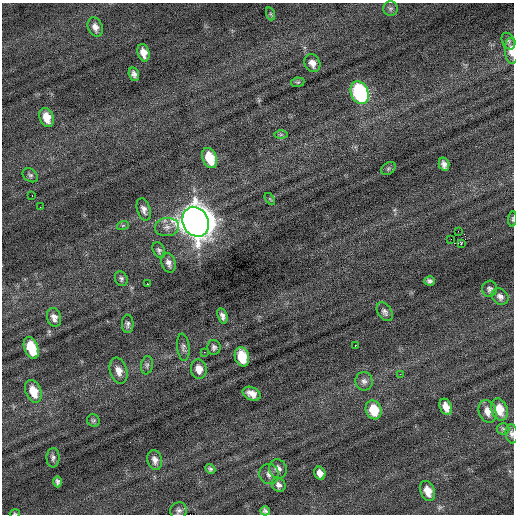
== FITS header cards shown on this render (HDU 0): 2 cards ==
NAXIS1  =                  512 / Axis length
NAXIS2  =                  512 / Axis length

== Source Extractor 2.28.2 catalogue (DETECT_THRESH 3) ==
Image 512 x 512 px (HDU 0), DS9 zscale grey, 1 PNG px = 1 image px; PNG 516 x 516 px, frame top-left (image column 1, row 512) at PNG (2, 3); each listed source drawn as its Kron ellipse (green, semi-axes under 4 px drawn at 4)
Background -0.0485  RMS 0.73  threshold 2.19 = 3 sigma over >= 5 px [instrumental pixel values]
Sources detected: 70; all 70 listed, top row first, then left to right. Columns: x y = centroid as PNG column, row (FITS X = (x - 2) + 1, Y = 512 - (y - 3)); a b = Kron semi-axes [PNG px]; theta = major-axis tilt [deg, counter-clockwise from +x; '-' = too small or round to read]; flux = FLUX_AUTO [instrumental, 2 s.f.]
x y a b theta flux
390 8 7 7 - 130
271 14 7 4 -71 75
95 27 10 7 -69 280
508 41 9 6 -63 130
511 51 13 6 -86 500
143 53 9 6 -75 450
312 63 9 7 -64 310
134 74 7 5 -73 180
298 82 7 4 10 65
360 93 12 8 -67 7300
47 117 10 7 -72 690
281 134 7 4 0 81
210 158 10 7 -69 1400
444 164 7 5 -76 210
388 168 8 5 35 97
30 175 8 6 -35 120
32 195 2 2 - 28
270 199 7 3 -53 57
40 207 2 2 - 87
144 209 11 6 -73 240
512 219 8 3 86 60
196 222 15 12 -65 88000
123 225 6 4 19 66
167 227 12 9 5 310
458 231 2 2 - 3300
451 239 2 2 - 3.5
461 244 3 2 - 100
159 250 8 5 -63 130
168 263 10 7 -70 240
121 279 7 6 - 120
429 281 5 4 - 120
147 284 3 2 - 50
489 289 8 7 - 150
500 297 9 7 -42 220
385 312 10 6 -56 170
222 316 8 5 -72 190
54 317 9 7 -73 270
128 324 9 5 90 140
355 345 2 2 - 290
183 347 13 6 -84 160
214 347 7 6 - 140
31 348 11 7 -69 1700
204 352 3 2 - 55
242 357 10 7 -75 1400
147 365 9 6 80 120
199 369 10 8 -79 460
119 371 13 8 -71 420
400 374 3 2 - 81
364 381 9 8 - 210
33 391 12 7 -69 920
252 394 9 6 -23 360
446 407 8 6 -68 430
374 410 9 7 -71 1200
499 410 11 8 -69 770
487 411 12 8 -68 400
93 420 6 6 - 90
503 429 6 6 - 110
512 434 9 6 -82 160
53 458 10 6 89 160
155 460 10 7 -76 260
210 469 5 4 - 100
278 469 10 8 -69 260
320 473 7 5 -74 280
269 474 10 10 - 260
58 482 6 4 -90 130
279 485 7 6 - 170
428 491 10 7 -68 580
179 511 8 8 - 160
265 511 5 4 - 120
15 513 5 3 - 48
At the frame edge (FLAGS 8, measured only in part): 4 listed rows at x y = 511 51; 512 219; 512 434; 15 513